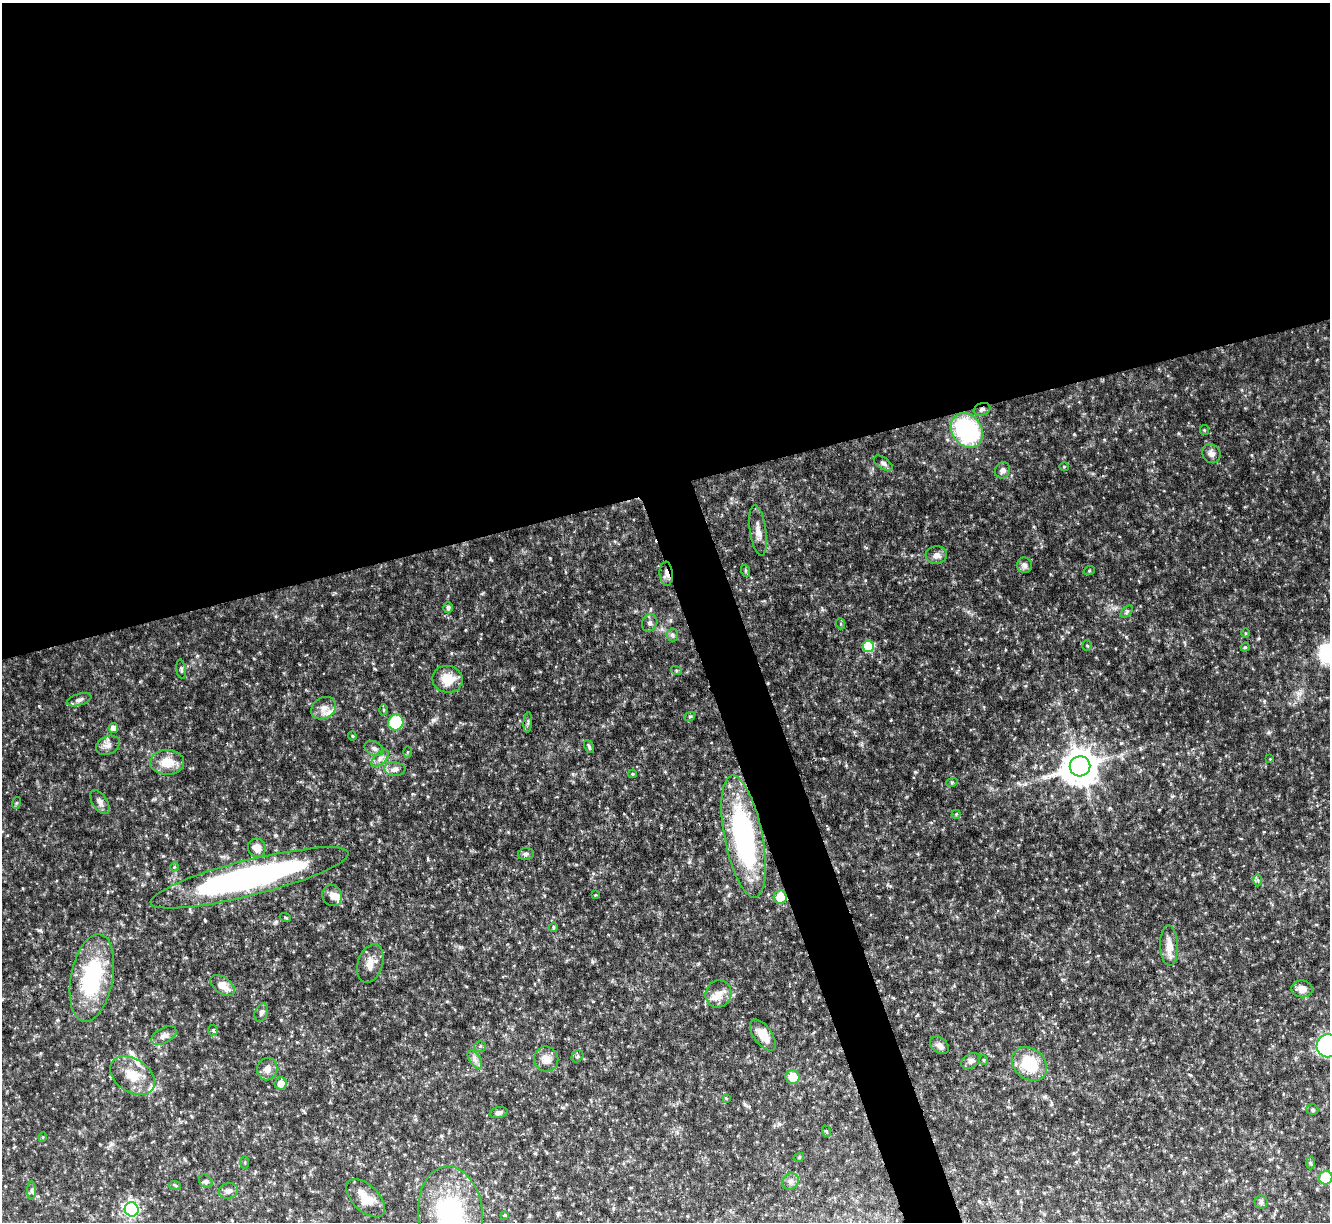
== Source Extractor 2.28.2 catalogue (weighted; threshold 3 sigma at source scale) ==
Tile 2 of 4 x 4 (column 2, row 1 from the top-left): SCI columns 1329-2656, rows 3804-5023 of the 5311 x 5292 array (HDU 1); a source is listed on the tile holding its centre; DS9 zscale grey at full resolution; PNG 1332 x 1224 px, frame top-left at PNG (2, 3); each listed source drawn as its Kron ellipse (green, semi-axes under 4 px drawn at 4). Shown black and unused: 42% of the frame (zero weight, under 4 of 8 exposures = <1% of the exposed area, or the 3 px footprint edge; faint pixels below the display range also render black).
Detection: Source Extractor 2.28.2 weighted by HDU 2 'WHT'; one run over the whole footprint, this tile lists its part. Background 0.0767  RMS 0.0052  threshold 0.0213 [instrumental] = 3 sigma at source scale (4.09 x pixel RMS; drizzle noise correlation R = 1.36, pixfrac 0.8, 0.05/0.05 arcsec/px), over >= 5 px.
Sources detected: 104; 4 inside a brighter listed object's ellipse — not listed separately; the other 100 listed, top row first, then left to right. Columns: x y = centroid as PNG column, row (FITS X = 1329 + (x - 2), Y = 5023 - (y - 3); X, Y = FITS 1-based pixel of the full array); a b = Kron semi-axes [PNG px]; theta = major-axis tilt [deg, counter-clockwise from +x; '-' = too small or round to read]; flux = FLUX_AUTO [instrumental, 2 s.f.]
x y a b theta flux
982 409 8 6 19 1.3
967 430 18 15 -56 58
1204 430 5 4 - 0.52
1211 454 10 8 -55 2.3
883 463 11 5 -34 1.4
1064 467 5 4 - 0.48
1003 470 8 7 - 1.6
758 530 25 8 -82 4.4
936 555 10 9 - 2.9
1024 565 8 7 - 2
746 571 6 4 -72 0.61
1089 571 5 3 - 0.52
666 574 12 6 -85 3
448 608 5 4 - 1
1127 612 7 4 45 0.95
650 623 9 7 64 1.6
841 624 5 3 - 0.55
1246 633 5 3 - 0.44
672 635 6 6 - 1.1
1087 645 5 4 - 0.59
868 646 6 5 - 25
1245 647 4 4 - 0.68
181 669 10 4 -81 1
676 670 5 3 - 0.54
447 679 15 13 -11 8.6
79 700 13 5 17 1.8
324 708 13 10 33 3.8
383 710 5 3 - 0.66
690 716 5 3 - 0.54
396 722 8 7 - 26
528 722 10 3 85 0.83
113 728 5 4 - 3.9
352 736 4 4 - 0.49
108 745 12 9 24 2.8
589 747 7 4 -63 0.83
374 748 10 6 -25 1.7
407 752 6 4 88 0.51
380 758 10 6 45 2.2
1270 759 3 3 - 0.33
167 762 17 12 -1 8.6
1080 766 10 10 - 1000
395 769 10 7 -4 2.4
633 774 4 3 - 0.6
952 782 6 3 18 0.58
100 802 13 7 -57 2.3
16 803 6 4 71 0.52
956 814 4 4 - 0.49
744 837 62 19 -79 88
257 848 9 8 - 4.4
526 854 8 6 9 1.3
174 867 4 3 - 0.44
249 878 102 18 14 150
1258 880 6 4 -89 0.78
332 895 11 9 -64 2.9
596 895 3 3 - 0.45
780 897 7 6 - 11
285 917 5 3 - 0.48
553 927 5 4 - 0.6
1169 946 20 9 -88 5.3
370 963 20 12 72 5.5
92 978 44 21 79 42
222 985 14 8 -36 5.5
1302 989 11 8 -7 3.8
718 994 14 13 - 4.5
261 1012 10 6 67 1.6
213 1030 5 5 - 0.67
763 1035 18 9 -53 6.4
164 1036 14 7 28 2.5
939 1045 10 7 -38 2.1
480 1046 5 5 - 0.78
1328 1046 11 11 - 100
577 1056 6 5 - 0.81
475 1059 10 5 -56 1.9
546 1059 12 12 - 3.9
984 1060 5 3 - 0.38
971 1061 10 7 32 1.7
1029 1064 19 15 -41 18
267 1069 11 10 - 3.5
133 1076 24 16 -34 11
792 1077 7 7 - 8
281 1084 6 6 - 4.2
726 1098 4 3 - 0.47
1312 1110 6 5 - 0.76
499 1113 9 5 12 1.4
826 1131 6 3 -71 0.54
43 1137 5 3 - 0.42
799 1157 5 3 - 0.51
245 1162 6 3 90 0.57
1310 1163 6 4 -88 0.67
1326 1178 7 6 - 14
206 1181 7 6 - 1.1
791 1181 9 7 44 1.8
175 1185 6 3 -20 0.56
32 1190 9 4 90 0.97
228 1191 10 7 16 2.2
366 1198 24 13 -44 8.8
1261 1202 6 6 - 0.98
132 1209 7 6 - 80
450 1215 48 32 -84 59
505 1215 4 4 - 0.41
Overlapping masked pixels (flux is a lower limit): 4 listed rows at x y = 982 409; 666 574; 744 837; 780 897
Isophote crosses this tile's border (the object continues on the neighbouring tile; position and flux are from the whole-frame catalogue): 3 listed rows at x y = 1328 1046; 1326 1178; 450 1215
Unlisted compact peaks at least as high as the median listed source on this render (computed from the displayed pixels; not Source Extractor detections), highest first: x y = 40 930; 1269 732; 39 706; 1126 637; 1074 434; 197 656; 1172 796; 460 947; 865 580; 1130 430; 1025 686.